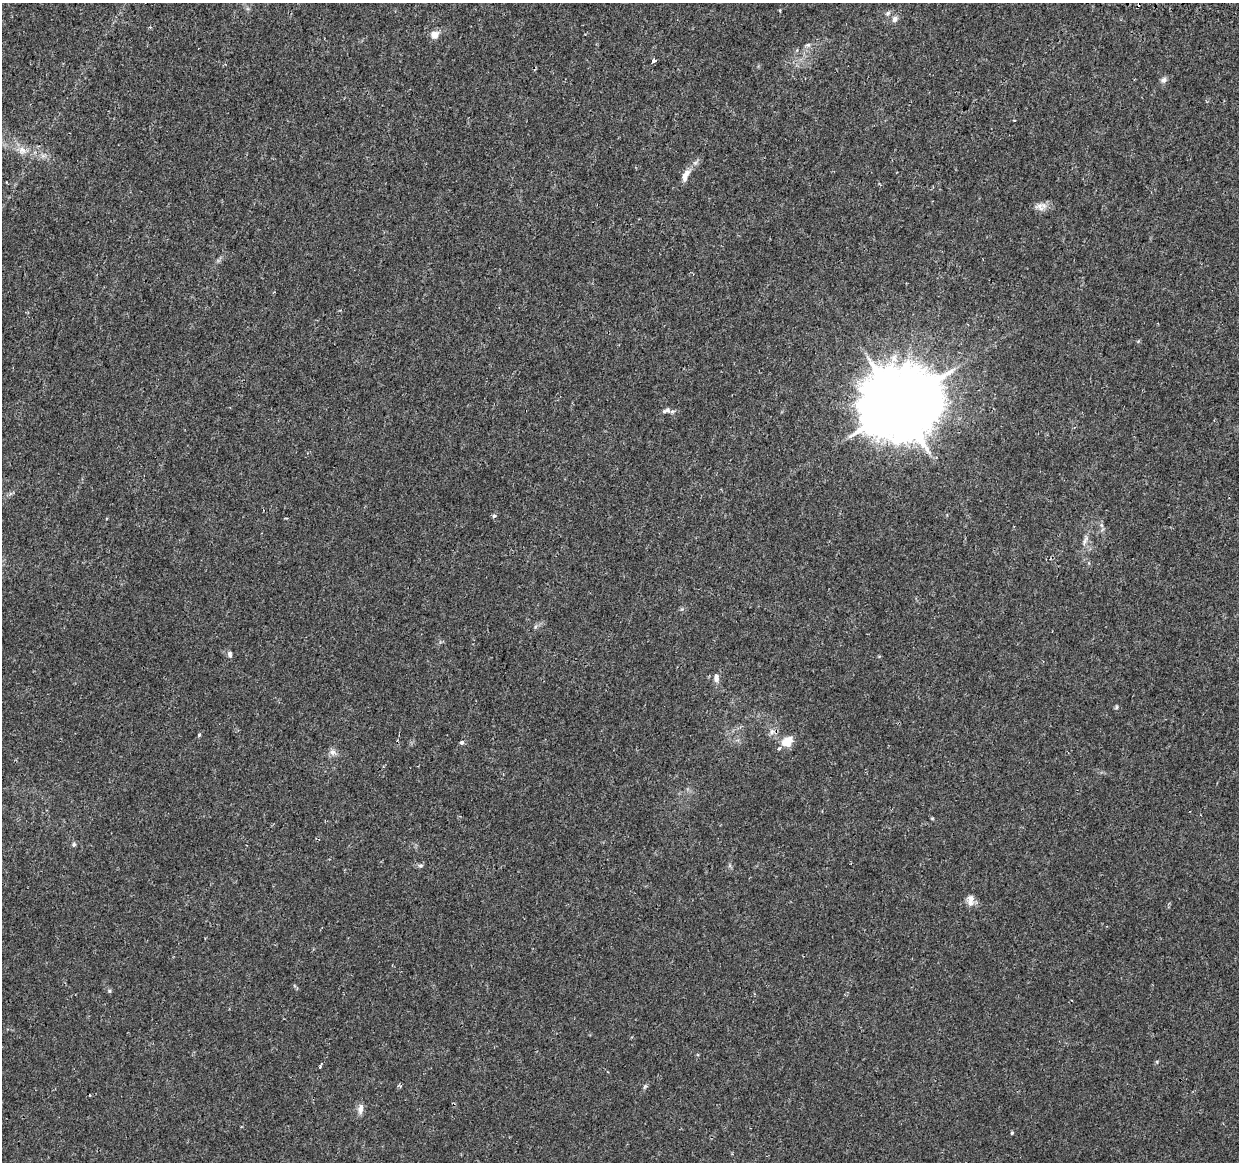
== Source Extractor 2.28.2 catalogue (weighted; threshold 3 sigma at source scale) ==
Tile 10 of 4 x 4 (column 2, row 3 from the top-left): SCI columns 1274-2510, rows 1429-2588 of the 5030 x 5234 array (HDU 1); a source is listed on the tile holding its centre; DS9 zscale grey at full resolution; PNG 1241 x 1164 px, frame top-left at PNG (2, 3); no overlay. Shown black and unused: <1% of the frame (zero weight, under 2 of 3 exposures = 3% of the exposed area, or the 3 px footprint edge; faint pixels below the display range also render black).
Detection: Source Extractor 2.28.2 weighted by HDU 2 'WHT'; one run over the whole footprint, this tile lists its part. Background 0.00595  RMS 0.0021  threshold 0.00939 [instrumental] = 3 sigma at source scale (4.5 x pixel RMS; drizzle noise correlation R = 1.50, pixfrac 1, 0.0396/0.0396 arcsec/px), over >= 5 px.
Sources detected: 38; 2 cosmic-ray / hot-pixel residue — not listed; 3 inside a brighter listed object's ellipse — not listed separately; the other 33 listed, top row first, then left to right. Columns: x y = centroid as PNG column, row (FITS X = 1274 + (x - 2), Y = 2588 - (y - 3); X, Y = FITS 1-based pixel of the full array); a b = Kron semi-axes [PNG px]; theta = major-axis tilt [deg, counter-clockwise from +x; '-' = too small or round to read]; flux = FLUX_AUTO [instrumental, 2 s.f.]
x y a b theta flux
780 11 5 3 - 0.22
888 13 8 6 33 0.54
895 19 8 7 - 0.84
150 27 4 3 - 0.27
434 35 10 10 - 1.5
808 45 6 5 - 0.44
653 60 4 3 - 1.5
1164 80 8 7 - 0.66
22 150 10 9 - 1.5
685 175 18 8 65 1.8
1040 207 13 11 -34 1.3
898 405 21 19 29 2200
666 410 13 7 20 0.85
494 516 3 3 - 0.64
1101 525 6 5 - 0.4
1085 540 15 4 70 0.87
230 654 8 6 -77 0.57
716 677 11 7 -89 1.1
1116 707 6 4 89 0.26
772 732 9 6 88 0.84
199 735 5 4 - 0.26
461 742 4 3 - 1.2
786 743 15 9 -20 1.9
333 752 9 9 - 0.95
74 844 6 5 - 0.42
420 866 7 5 6 0.41
971 898 11 9 76 1.3
109 991 6 5 - 0.3
1157 1062 5 3 - 0.2
320 1066 5 3 - 0.28
645 1087 9 3 45 0.34
360 1109 14 7 86 1.1
1012 1133 4 4 - 0.24